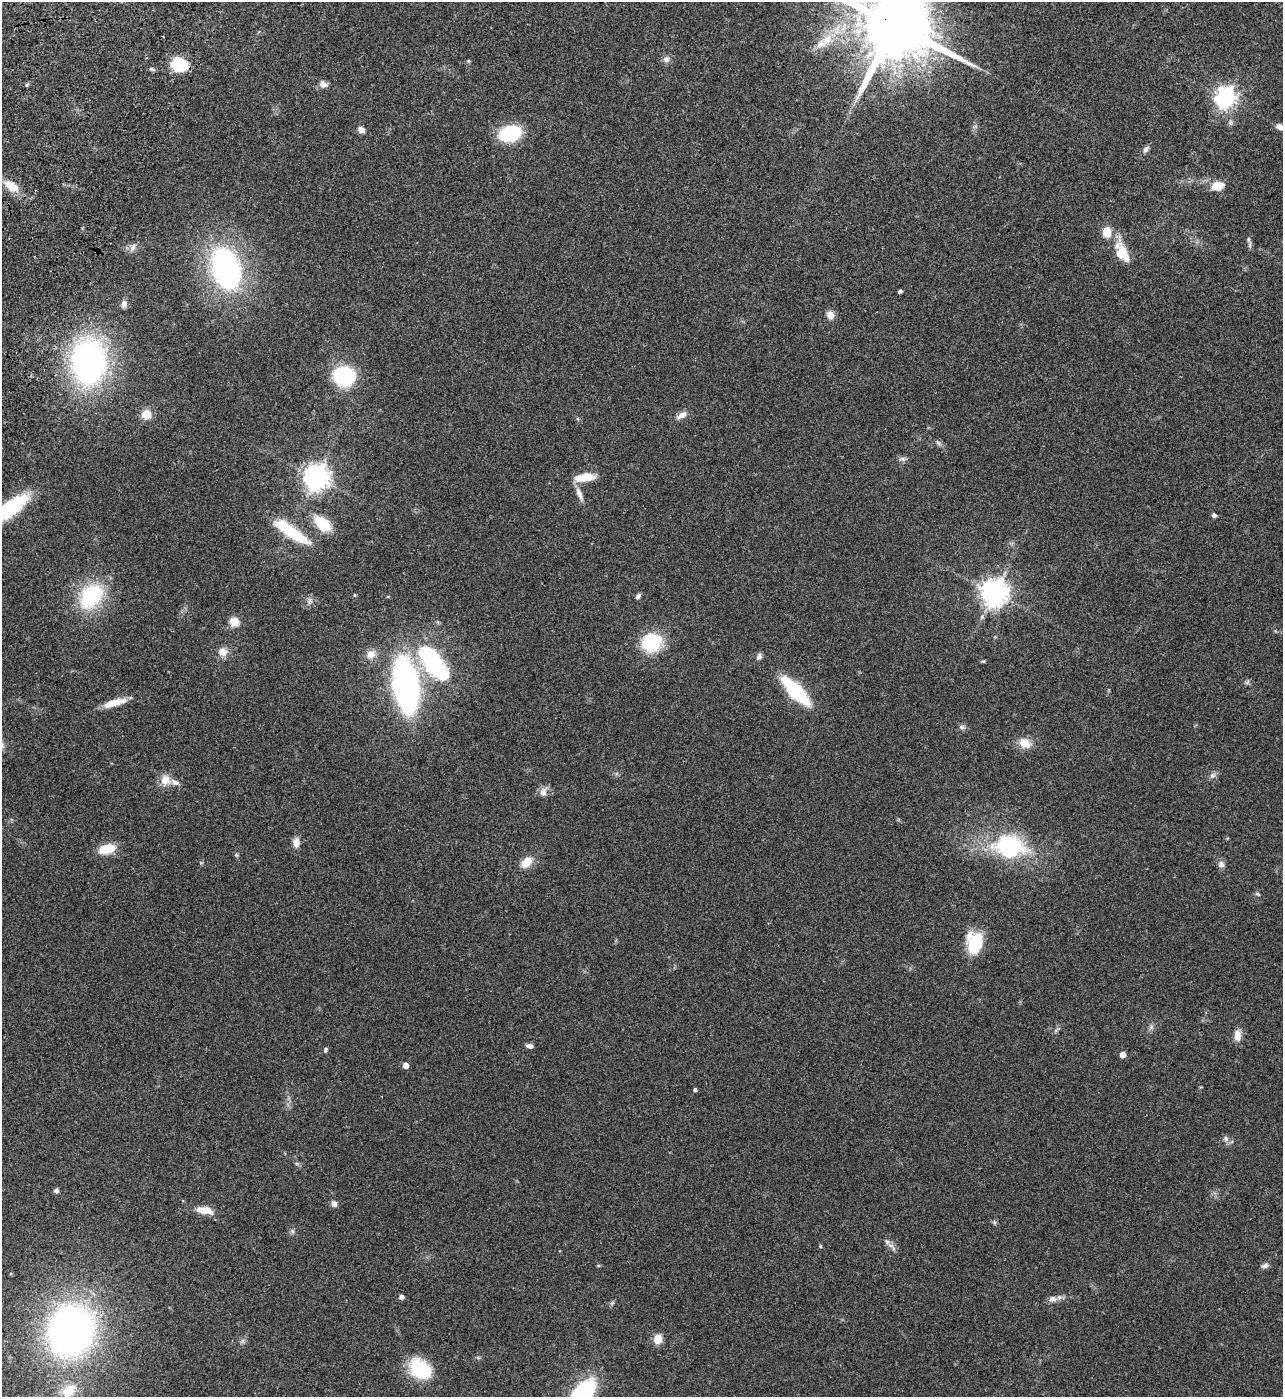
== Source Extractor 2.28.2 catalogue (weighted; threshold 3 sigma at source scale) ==
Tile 11 of 4 x 4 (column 3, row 3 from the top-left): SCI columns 2930-4210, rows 1600-2994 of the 5987 x 5985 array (HDU 1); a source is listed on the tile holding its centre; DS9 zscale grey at full resolution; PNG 1285 x 1399 px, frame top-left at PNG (2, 2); no overlay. Shown black and unused: <1% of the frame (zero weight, under 3 of 4 exposures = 13% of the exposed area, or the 3 px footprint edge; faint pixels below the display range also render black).
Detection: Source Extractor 2.28.2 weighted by HDU 2 'WHT'; one run over the whole footprint, this tile lists its part. Background 0.133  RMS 0.0074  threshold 0.0332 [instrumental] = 3 sigma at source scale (4.5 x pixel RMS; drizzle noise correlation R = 1.50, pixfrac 1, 0.05/0.05 arcsec/px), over >= 5 px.
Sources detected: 92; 1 cosmic-ray / hot-pixel residue — not listed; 3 inside a brighter listed object's ellipse — not listed separately; the other 88 listed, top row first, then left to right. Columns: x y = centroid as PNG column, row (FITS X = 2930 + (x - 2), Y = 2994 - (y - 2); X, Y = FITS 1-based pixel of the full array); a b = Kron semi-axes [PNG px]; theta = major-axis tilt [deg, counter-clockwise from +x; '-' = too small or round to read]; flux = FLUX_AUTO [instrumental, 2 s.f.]
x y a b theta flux
895 25 23 18 -31 10000
827 39 18 13 40 13
666 59 9 8 - 2.9
469 61 6 4 -90 0.75
179 64 12 10 -34 39
152 69 7 4 -18 1.2
323 84 10 8 -16 3.5
1225 97 8 7 - 390
1280 127 9 7 -15 3.9
361 130 8 6 -36 4
510 133 16 11 13 53
1146 149 9 6 47 2.3
11 186 20 10 -33 11
1218 186 13 9 13 11
1107 232 11 9 -88 9.1
1250 245 12 4 87 1.8
132 248 12 6 58 3.1
1121 253 17 13 62 11
226 268 36 23 -74 170
900 291 4 3 - 1.9
124 304 9 6 85 3.3
830 315 9 8 - 4.9
88 361 38 28 89 220
344 376 20 18 -3 54
146 414 11 11 - 8
681 415 15 7 29 4.4
938 443 9 5 -38 1.8
902 459 10 6 2 2.1
316 477 8 8 - 680
585 477 24 9 8 12
579 493 20 7 -69 4.9
9 509 39 12 37 77
1214 515 5 5 - 2
322 524 19 11 -43 22
291 532 38 9 -34 45
994 593 8 8 - 810
354 595 5 3 - 0.65
91 596 23 16 50 66
638 596 7 5 50 1.9
310 601 10 5 69 2.4
234 622 9 9 - 9
651 642 16 14 16 56
223 652 12 11 - 5.4
371 654 13 10 35 6.1
759 657 8 6 57 2.5
983 661 6 4 -7 0.86
434 663 46 18 -55 87
1247 682 7 5 46 1.4
406 685 38 17 -80 260
796 691 27 10 -46 66
114 703 30 8 16 11
962 727 9 6 -10 1.9
1025 743 16 12 -23 8.7
1212 775 8 7 - 2.4
165 780 13 12 - 8.1
543 792 12 9 80 4.3
296 842 11 8 89 4.6
1008 845 22 16 -10 89
107 849 19 10 15 14
236 855 5 5 - 0.92
527 862 14 10 52 9.5
1221 864 9 8 - 2.9
1257 894 7 4 -27 1.1
975 943 20 14 83 36
1151 1027 8 5 46 1.8
1237 1035 14 8 90 5.6
530 1046 7 5 -11 2.8
325 1050 6 5 - 1.2
1123 1055 4 4 - 6.5
406 1065 5 4 - 5.6
695 1090 4 3 - 1.4
1226 1139 9 7 -61 2.3
56 1190 5 5 - 2
334 1204 8 8 - 2.4
203 1210 19 9 -6 9.4
994 1222 6 4 -72 1
292 1231 7 4 -71 1.2
820 1246 5 4 - 0.81
892 1246 17 5 -42 3.2
1265 1266 10 6 21 2.1
402 1297 6 5 - 2.1
1052 1299 12 8 7 3.6
612 1303 6 5 - 1.2
71 1330 43 37 67 340
658 1339 5 5 - 27
420 1369 25 18 -38 36
69 1391 20 14 38 16
581 1396 32 14 54 110
Overlapping masked pixels (flux is a lower limit): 1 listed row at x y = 895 25
Isophote crosses this tile's border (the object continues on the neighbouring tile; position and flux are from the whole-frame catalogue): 4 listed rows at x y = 895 25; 1280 127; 9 509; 581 1396